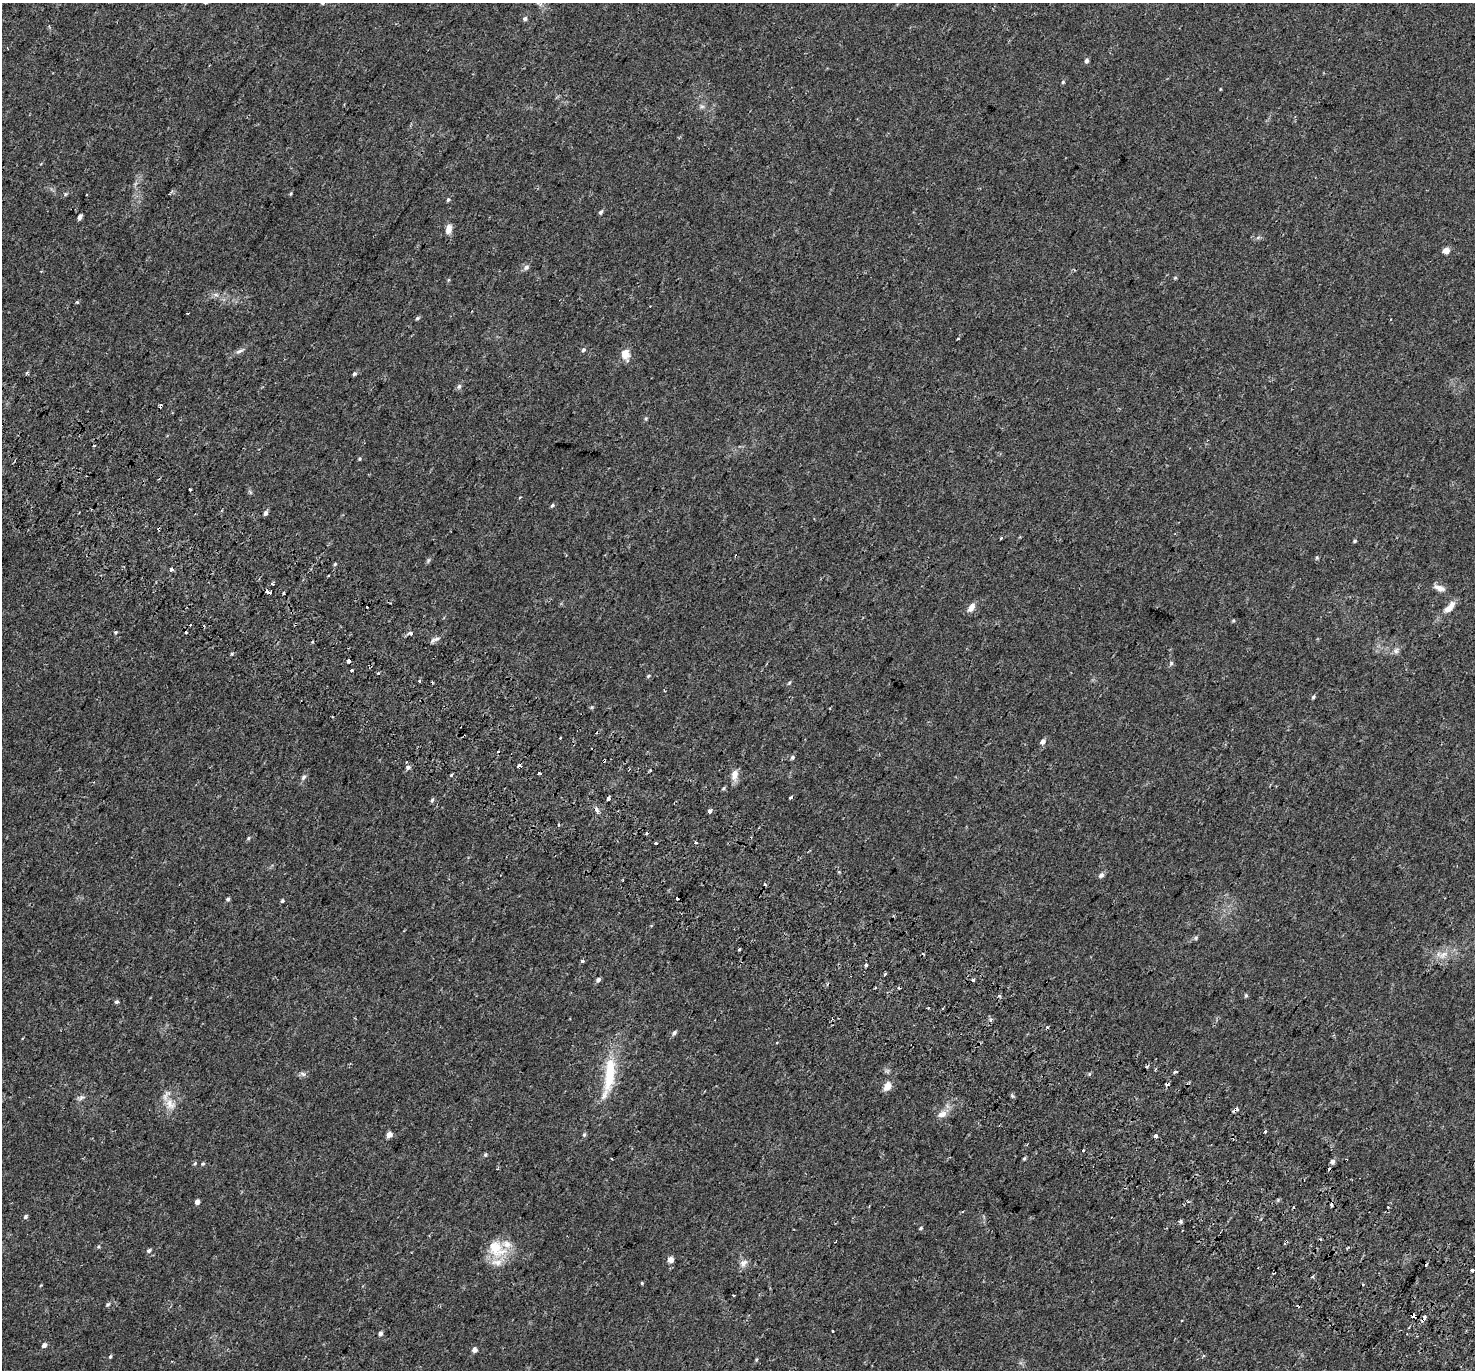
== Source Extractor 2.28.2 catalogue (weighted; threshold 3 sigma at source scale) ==
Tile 6 of 4 x 4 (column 2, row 2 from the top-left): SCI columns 1546-3018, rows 3022-4389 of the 6044 x 6110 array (HDU 1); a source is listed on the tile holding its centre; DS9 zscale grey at full resolution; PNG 1477 x 1372 px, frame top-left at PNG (2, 3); no overlay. Shown black and unused: <1% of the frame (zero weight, under 2 of 3 exposures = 5% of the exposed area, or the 3 px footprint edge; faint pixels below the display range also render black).
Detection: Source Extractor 2.28.2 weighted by HDU 2 'WHT'; one run over the whole footprint, this tile lists its part. Background 0.018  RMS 0.0031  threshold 0.0141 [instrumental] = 3 sigma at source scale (4.5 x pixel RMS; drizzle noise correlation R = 1.50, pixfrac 1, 0.0396/0.0396 arcsec/px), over >= 5 px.
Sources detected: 174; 26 cosmic-ray / hot-pixel residue — not listed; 4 inside a brighter listed object's ellipse — not listed separately; the other 144 listed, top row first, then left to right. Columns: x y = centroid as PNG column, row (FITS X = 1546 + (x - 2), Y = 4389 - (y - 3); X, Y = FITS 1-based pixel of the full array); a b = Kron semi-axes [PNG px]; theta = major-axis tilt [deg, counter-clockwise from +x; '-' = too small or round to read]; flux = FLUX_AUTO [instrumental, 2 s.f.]
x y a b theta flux
525 19 6 5 - 0.68
1086 61 5 5 - 0.76
1063 82 4 4 - 0.37
1220 89 4 3 - 0.22
702 106 7 4 1 0.6
291 193 5 3 - 0.33
65 194 6 4 88 0.36
86 195 3 2 - 0.36
448 200 5 4 - 0.41
601 212 6 4 52 0.58
80 217 5 3 - 1.2
449 229 11 7 78 2.1
1258 238 6 4 2 0.52
1446 250 5 5 - 4.1
526 267 8 6 38 0.86
1175 278 4 4 - 0.34
216 295 7 4 -18 0.63
77 302 3 3 - 0.47
417 318 5 4 - 0.45
958 339 3 2 - 0.23
583 350 6 5 - 0.52
239 351 12 4 20 0.89
625 354 12 8 -82 3.3
354 374 5 5 - 0.55
459 386 7 5 58 0.74
646 418 5 4 - 0.37
360 459 5 4 - 0.35
190 489 3 3 - 1.2
250 492 8 4 -53 0.43
552 505 6 4 49 0.46
265 513 6 5 - 0.8
1175 534 3 2 - 0.2
1001 538 3 3 - 0.85
1355 541 5 4 - 0.34
1317 558 6 4 70 0.39
428 561 7 4 72 0.45
335 564 5 3 - 0.36
171 570 4 3 - 1.2
272 584 3 3 - 1.1
1439 588 15 7 -22 1.9
269 592 6 3 -20 4.2
367 607 3 3 - 0.72
971 607 12 7 56 1.7
1449 607 19 7 47 2.9
1233 620 5 4 - 0.33
190 625 3 3 - 1.3
116 632 5 4 - 0.33
410 634 5 3 - 1.2
437 639 13 5 17 1.1
1396 651 8 7 - 0.97
232 654 4 4 - 0.37
348 661 4 3 - 5.1
1171 663 6 6 - 0.51
352 671 3 3 - 1.7
648 676 6 4 29 0.39
789 683 7 3 54 0.38
1313 697 5 4 - 0.52
560 738 3 3 - 0.37
1043 741 7 5 55 1.2
792 757 6 5 - 0.62
604 760 3 3 - 0.61
518 766 5 3 - 2.1
408 767 6 5 - 0.85
539 773 3 3 - 1.3
451 775 4 3 - 0.43
734 775 15 8 81 2.4
303 777 9 5 46 0.72
723 788 6 4 38 0.38
791 798 3 3 - 0.78
608 799 3 3 - 1.8
432 800 5 5 - 0.53
597 810 9 4 -46 0.82
710 811 4 4 - 2.9
558 825 3 3 - 0.74
248 838 5 4 - 0.4
656 843 3 3 - 1.2
695 843 3 3 - 3.1
1101 875 7 5 43 0.95
677 898 4 3 - 4.9
228 899 5 4 - 0.46
282 901 5 4 - 0.39
1196 938 6 5 - 0.47
738 950 3 3 - 0.85
1443 955 15 7 48 2.3
582 961 4 3 - 0.73
866 965 3 3 - 1.4
885 974 4 3 - 1.7
598 980 6 4 47 0.85
875 988 3 3 - 0.54
1246 995 5 4 - 0.43
999 996 4 3 - 0.63
116 1002 4 3 - 0.88
832 1018 4 3 - 0.33
990 1020 3 3 - 3.2
674 1033 7 4 42 0.72
22 1038 3 2 - 0.37
777 1043 3 2 - 0.42
1146 1067 3 3 - 0.76
1155 1069 4 3 - 0.28
610 1071 37 15 86 12
1175 1071 5 3 - 0.61
303 1074 8 5 -36 0.74
1089 1074 5 3 - 0.33
1167 1084 4 3 - 1.1
887 1086 9 7 61 2.9
81 1097 10 5 33 0.87
170 1104 16 13 -55 3.6
1236 1109 3 3 - 3.9
942 1114 13 8 23 2
1265 1132 3 3 - 2.2
389 1135 5 4 - 2.7
584 1135 6 4 73 0.53
1156 1136 4 4 - 3.2
1083 1150 3 3 - 1.6
485 1155 5 4 - 0.46
1024 1159 5 3 - 0.4
1332 1161 5 5 - 1.1
195 1163 5 3 - 0.34
203 1164 5 4 - 0.4
197 1202 4 4 - 1.3
1188 1202 4 4 - 0.43
1388 1207 2 2 - 0.25
25 1217 6 5 - 0.53
1181 1221 7 3 90 0.51
921 1228 4 3 - 0.36
1320 1239 3 3 - 0.38
98 1247 6 4 58 0.4
496 1249 29 20 -42 8.6
149 1251 6 5 - 0.61
670 1260 5 5 - 2.1
743 1263 12 9 43 1.5
1472 1271 4 3 - 1.4
642 1283 4 4 - 0.3
1363 1285 3 2 - 0.51
733 1295 3 3 - 1.1
108 1304 6 5 - 0.47
1413 1315 5 4 - 3.1
1423 1319 7 3 54 2
833 1331 3 3 - 0.4
380 1334 5 4 - 0.87
44 1345 5 5 - 1
474 1350 5 4 - 1.5
1203 1355 4 3 - 0.67
110 1357 5 4 - 0.38
Overlapping masked pixels (flux is a lower limit): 6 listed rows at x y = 269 592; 604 760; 1167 1084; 1236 1109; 1413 1315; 1423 1319